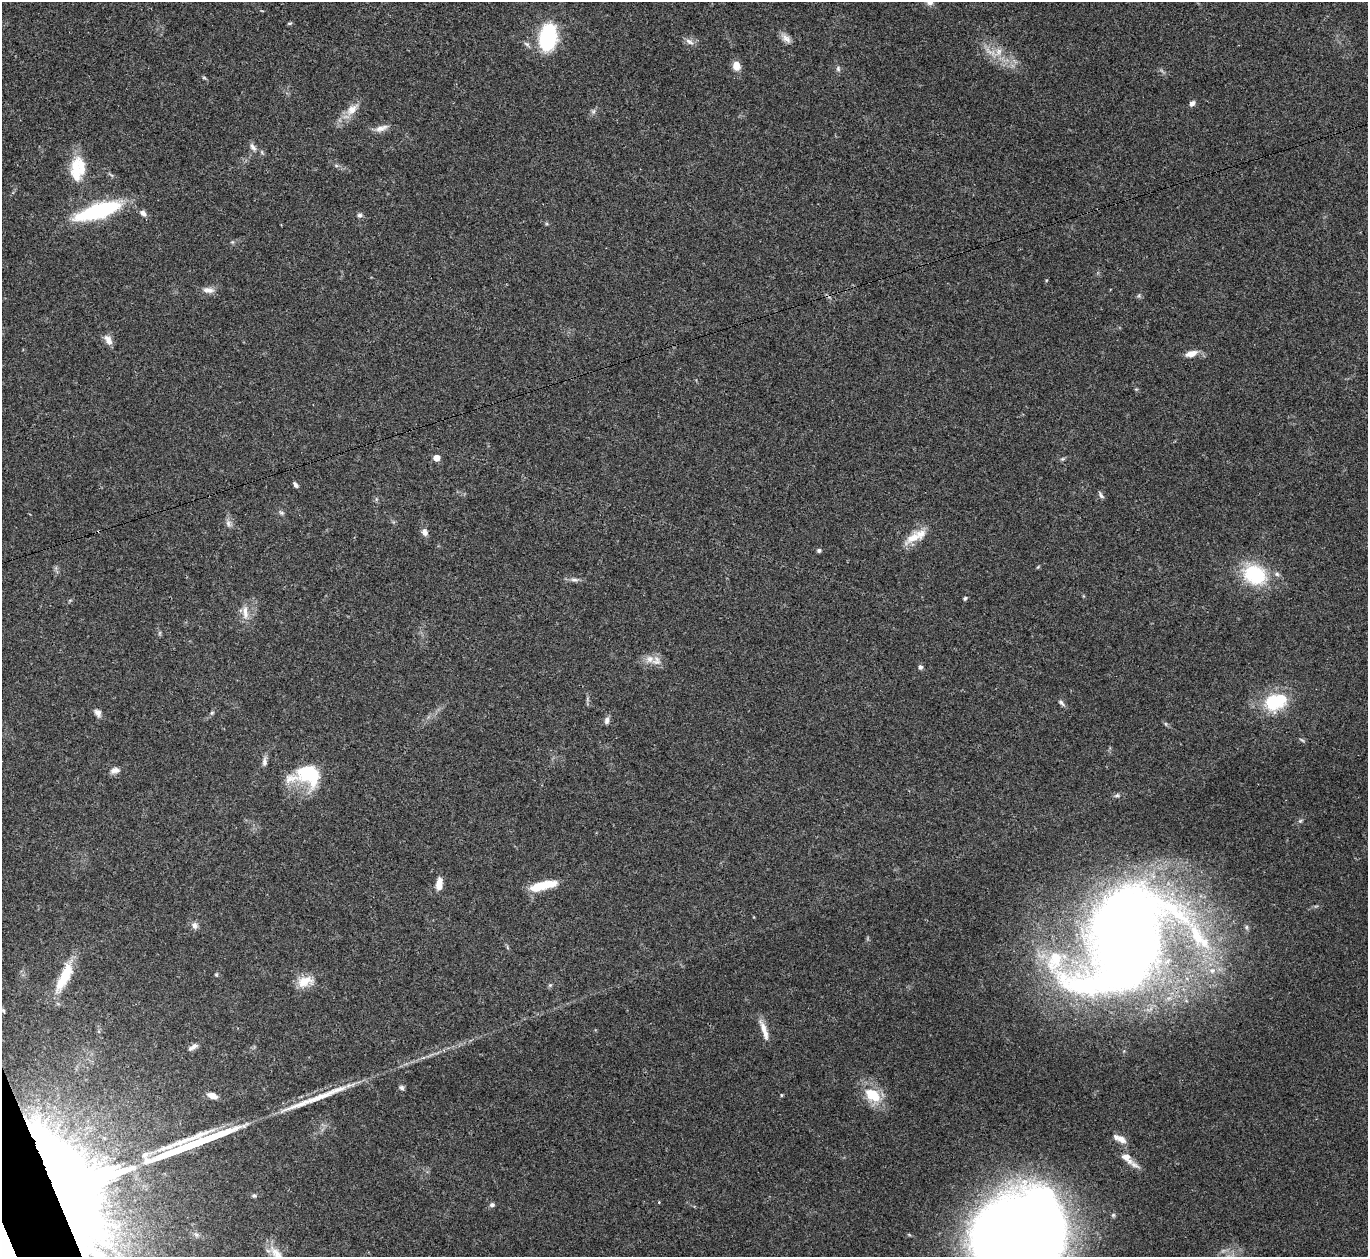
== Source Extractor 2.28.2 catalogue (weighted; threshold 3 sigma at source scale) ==
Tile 7 of 4 x 4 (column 3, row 2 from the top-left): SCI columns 2731-4096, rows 2661-3915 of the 5463 x 5449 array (HDU 1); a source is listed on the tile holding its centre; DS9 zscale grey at full resolution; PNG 1370 x 1259 px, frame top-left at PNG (2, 2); no overlay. Shown black and unused: <1% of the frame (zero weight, under 3 of 4 exposures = <1% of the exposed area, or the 3 px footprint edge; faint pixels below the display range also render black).
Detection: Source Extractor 2.28.2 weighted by HDU 2 'WHT'; one run over the whole footprint, this tile lists its part. Background 0.122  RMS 0.0047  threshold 0.0211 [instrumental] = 3 sigma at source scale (4.5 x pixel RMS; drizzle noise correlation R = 1.50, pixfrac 1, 0.05/0.05 arcsec/px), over >= 5 px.
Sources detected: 86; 1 too faint to see at this stretch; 3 inside a brighter object's white glare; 1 cosmic-ray / hot-pixel residue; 3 long thin detections or spike segments (spike, bleed or trail) — not listed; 5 inside a brighter listed object's ellipse — not listed separately; the other 73 listed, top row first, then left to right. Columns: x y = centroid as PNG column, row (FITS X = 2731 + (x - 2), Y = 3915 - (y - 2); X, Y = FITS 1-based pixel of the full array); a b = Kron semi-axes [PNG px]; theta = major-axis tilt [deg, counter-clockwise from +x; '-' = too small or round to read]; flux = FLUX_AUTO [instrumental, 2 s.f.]
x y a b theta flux
289 23 7 3 9 0.56
548 37 23 14 81 46
786 38 16 8 -41 2.9
690 42 14 6 -32 2.3
998 52 14 10 51 4.9
736 66 11 8 -74 4.5
838 69 8 6 78 1.1
204 78 6 4 -19 0.61
1192 103 7 6 - 1.7
352 109 20 11 43 6.3
593 111 7 5 69 1.2
381 128 20 7 18 3.4
253 147 13 6 -58 2.2
336 165 6 4 -19 0.82
77 168 29 17 86 17
98 211 47 13 17 50
143 213 8 6 -39 2.1
360 215 7 6 - 1.2
232 242 5 5 - 0.68
208 290 16 8 -6 3.2
108 340 14 8 -61 3.1
1191 354 16 8 18 4.1
436 458 5 4 - 7.5
1062 459 6 5 - 0.73
295 485 8 5 -67 1.1
1101 495 11 4 -58 1.1
281 513 8 5 -38 1
228 523 10 6 -80 1.9
425 532 8 7 - 2.5
914 538 28 12 32 8.2
819 550 5 5 - 1.1
1038 567 6 3 53 0.46
1255 575 29 22 -26 29
574 580 12 5 -9 1.8
965 598 5 4 - 0.71
245 613 21 7 -85 4.4
650 659 11 10 - 4
920 667 6 5 - 1.3
1275 702 28 19 19 25
1061 703 11 5 -46 1.3
98 713 11 8 -61 2.2
212 713 6 5 - 0.74
607 720 11 6 73 1.8
1166 724 6 4 -71 0.65
1302 740 8 3 -33 0.62
264 761 13 6 86 1.8
115 770 13 7 10 2.5
307 775 33 22 -2 30
1117 795 7 5 28 0.98
1300 821 6 4 43 0.79
439 884 14 7 83 5.1
538 886 22 11 18 9.9
194 925 9 9 - 2.2
1129 936 105 92 55 620
507 947 6 4 -71 0.61
216 975 5 5 - 0.58
64 977 44 13 64 15
305 981 22 13 13 7.5
550 985 6 5 - 0.75
764 1030 28 6 -71 5.1
194 1046 11 7 37 2.2
401 1087 7 5 -30 1.2
781 1095 5 3 - 0.45
873 1095 23 15 -35 14
212 1096 9 5 -19 4.4
1121 1139 14 8 -34 3.6
1127 1158 20 10 -44 5.9
72 1190 112 79 -69 1400
254 1195 6 5 - 0.97
492 1205 7 5 14 1.3
1113 1215 6 5 - 0.84
1021 1237 74 65 19 1000
277 1255 27 13 -54 7.5
Overlapping masked pixels (flux is a lower limit): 2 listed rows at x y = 1129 936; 72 1190
Isophote crosses this tile's border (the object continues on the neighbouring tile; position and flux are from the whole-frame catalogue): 3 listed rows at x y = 72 1190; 1021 1237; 277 1255